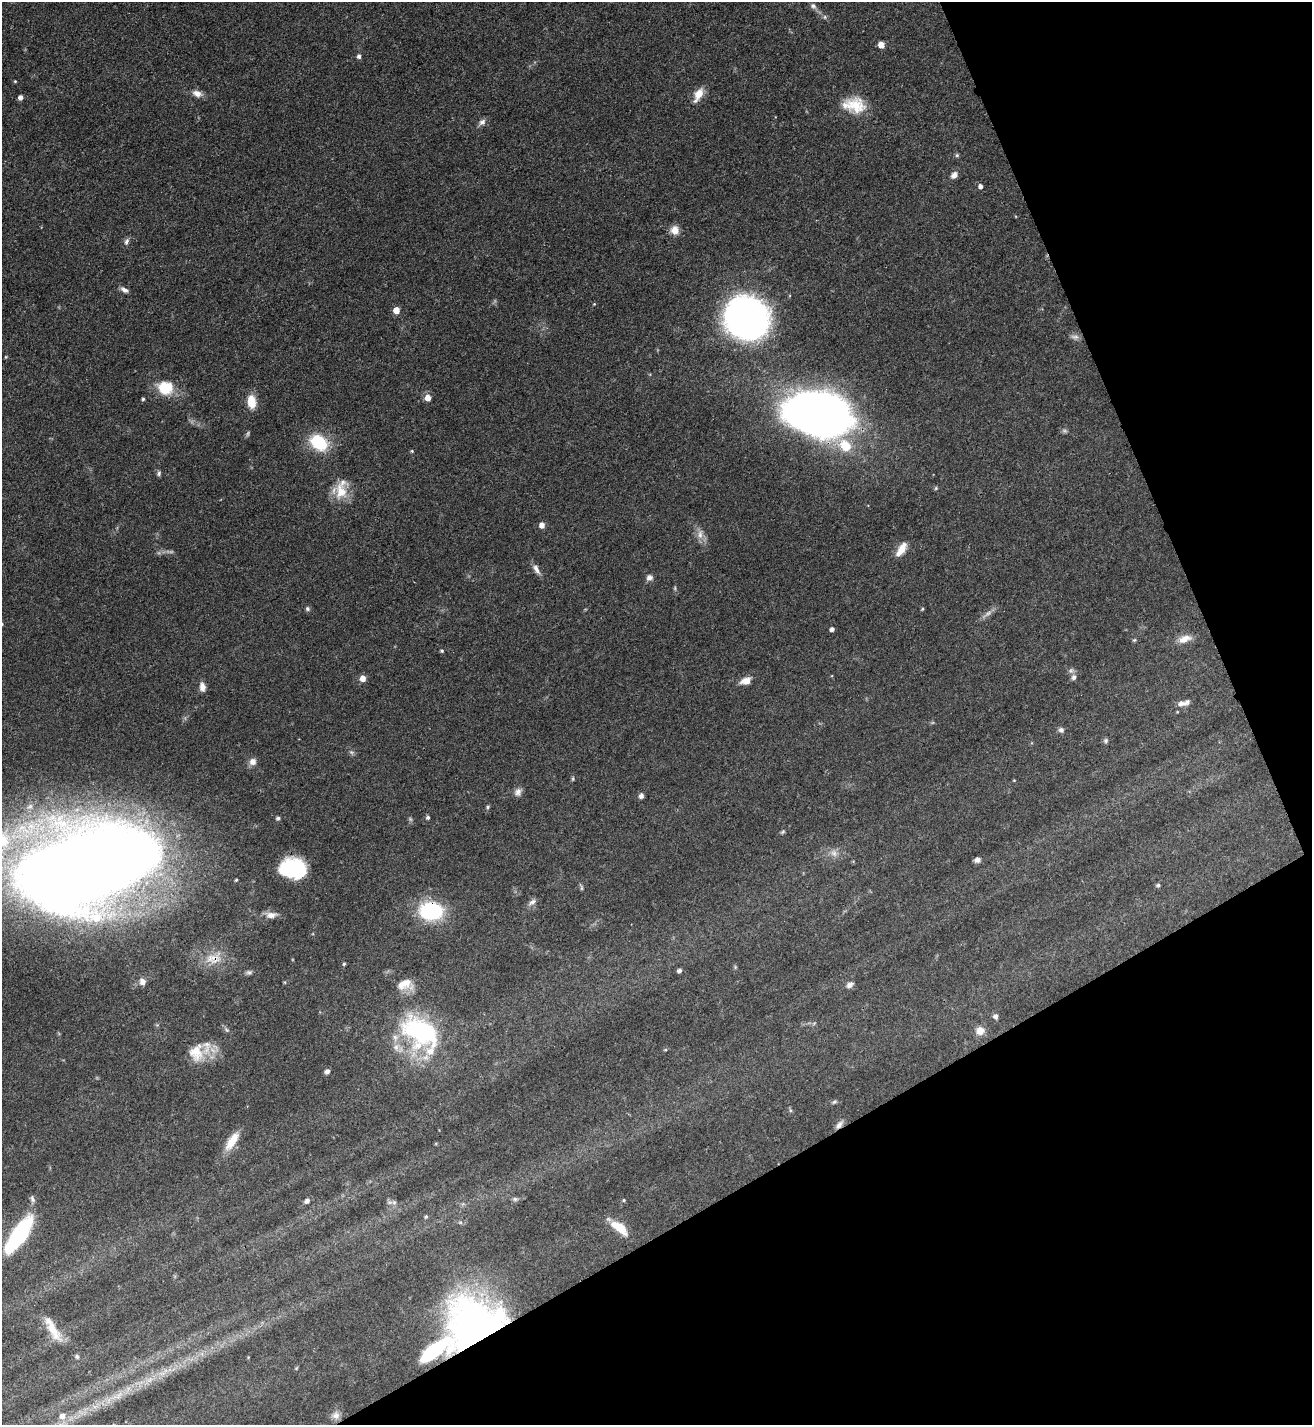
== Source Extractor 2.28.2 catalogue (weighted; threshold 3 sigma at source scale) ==
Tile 12 of 4 x 4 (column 4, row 3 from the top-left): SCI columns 4089-5398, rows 1428-2850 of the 5688 x 5698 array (HDU 1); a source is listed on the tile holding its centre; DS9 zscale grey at full resolution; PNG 1314 x 1427 px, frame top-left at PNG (2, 2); no overlay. Shown black and unused: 24% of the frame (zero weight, under 3 of 4 exposures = <1% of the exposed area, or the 3 px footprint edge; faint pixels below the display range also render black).
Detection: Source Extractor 2.28.2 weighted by HDU 2 'WHT'; one run over the whole footprint, this tile lists its part. Background 0.0609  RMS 0.0039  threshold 0.0177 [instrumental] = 3 sigma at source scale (4.5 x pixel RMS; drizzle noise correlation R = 1.50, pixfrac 1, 0.05/0.05 arcsec/px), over >= 5 px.
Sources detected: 117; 6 too faint to see at this stretch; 2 inside a brighter object's white glare — not listed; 3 inside a brighter listed object's ellipse — not listed separately; the other 106 listed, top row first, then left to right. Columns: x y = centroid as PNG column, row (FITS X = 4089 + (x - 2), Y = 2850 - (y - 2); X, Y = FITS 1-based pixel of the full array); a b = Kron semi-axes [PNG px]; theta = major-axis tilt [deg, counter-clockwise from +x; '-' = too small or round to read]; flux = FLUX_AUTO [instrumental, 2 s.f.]
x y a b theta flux
813 6 10 7 -42 1.4
825 17 6 5 - 0.75
881 45 5 5 - 4.5
359 56 5 5 - 1.2
15 81 4 3 - 0.38
197 93 13 8 -17 2.5
698 94 18 8 62 5
20 97 5 4 - 1.6
854 105 29 19 -7 12
482 122 10 7 39 1.6
957 155 6 5 - 0.59
954 175 9 7 45 2
980 186 6 5 - 1.3
675 230 10 9 - 3.8
126 241 10 6 65 1.3
124 290 10 5 -32 1.6
594 304 4 4 - 0.3
396 310 5 5 - 5.4
747 318 26 24 -32 290
1075 337 12 8 -1 1.6
6 357 4 4 - 0.36
165 388 20 17 -11 11
428 398 5 5 - 4.5
143 399 3 3 - 0.61
251 402 13 9 -83 7.3
809 411 58 31 -10 260
319 442 18 13 -37 21
845 445 18 13 -42 9.6
412 451 5 4 - 0.44
159 473 7 5 80 0.86
936 488 5 5 - 0.5
341 491 23 17 83 8.9
542 525 5 5 - 2.9
700 534 15 7 88 2.8
901 549 18 8 56 4.7
536 569 15 7 -61 2.1
649 578 9 8 - 1.6
675 588 6 4 90 0.49
307 609 6 6 - 0.77
922 609 4 3 - 0.43
832 629 4 4 - 1.5
1185 639 19 9 18 3.6
1134 640 6 4 43 0.46
442 651 4 4 - 0.6
1074 677 7 7 - 1.3
363 678 5 5 - 3.7
745 681 13 8 16 3.4
202 687 11 7 -85 2.3
1183 703 17 7 12 2.4
1061 730 7 6 - 1.2
1106 740 7 6 - 0.81
351 752 6 5 - 0.77
252 762 9 9 - 2.3
573 779 7 3 82 0.49
1014 780 4 3 - 0.3
518 792 11 9 56 1.9
641 796 6 5 - 1.2
488 807 5 4 - 0.57
278 818 5 5 - 0.8
428 818 5 4 - 0.84
783 832 7 4 37 0.63
2 839 42 32 -70 47
834 853 11 9 -40 2.4
977 860 6 5 - 1.6
85 868 95 43 15 1400
291 868 20 16 19 27
236 880 3 3 - 0.49
1158 885 5 4 - 0.88
581 888 8 4 -82 0.62
532 902 12 6 35 1.6
431 911 22 17 -3 33
271 915 16 8 3 2.8
214 958 27 16 14 8.9
344 964 5 4 - 0.47
679 970 4 4 - 1.3
249 972 9 6 15 1
142 981 10 7 -65 1.9
405 984 21 13 7 6.3
850 985 9 7 31 1.7
996 1016 5 5 - 1.6
227 1030 8 5 -45 0.9
420 1031 52 34 -34 57
980 1031 9 9 - 3.8
665 1050 4 4 - 0.44
196 1053 25 21 -85 9.6
327 1071 6 5 - 1.3
834 1102 7 5 32 0.73
839 1125 13 6 49 1.8
232 1141 26 9 57 7.1
32 1199 10 6 -70 1.1
515 1199 8 5 -1 1
624 1200 4 3 - 0.48
307 1201 7 6 - 1.3
394 1202 8 6 -69 1.1
426 1217 5 4 - 0.56
619 1228 23 10 -38 7.8
19 1235 35 12 56 42
475 1327 45 43 43 250
53 1330 33 11 -58 8.1
434 1350 30 10 36 28
77 1356 6 5 - 0.98
296 1368 5 4 - 0.41
149 1380 11 7 34 2.9
117 1396 21 9 27 5.7
336 1415 11 11 - 2.7
62 1416 8 7 - 2.8
Overlapping masked pixels (flux is a lower limit): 5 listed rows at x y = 431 911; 214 958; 839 1125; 475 1327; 434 1350
Isophote crosses this tile's border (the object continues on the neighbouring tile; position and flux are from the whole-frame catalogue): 2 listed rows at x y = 2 839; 85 868